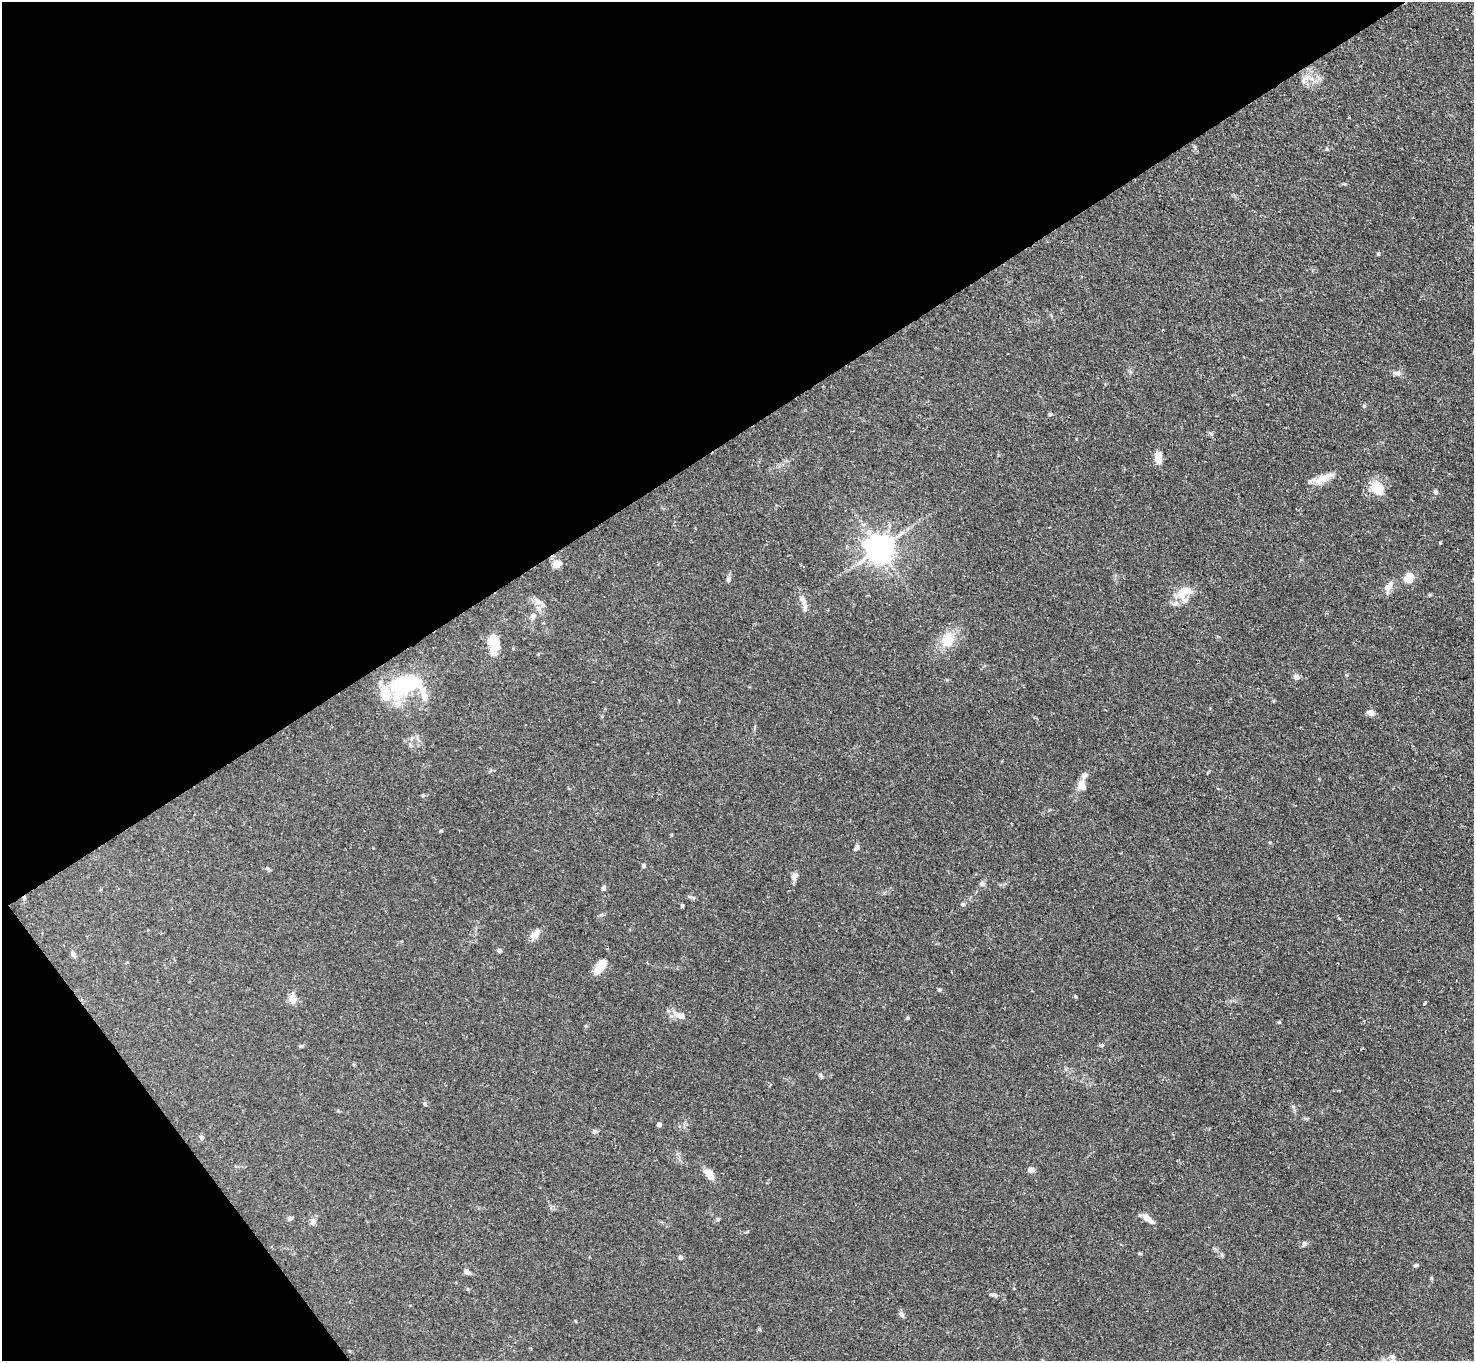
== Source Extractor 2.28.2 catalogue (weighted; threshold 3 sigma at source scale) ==
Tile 5 of 4 x 4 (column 1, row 2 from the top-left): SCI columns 1-1472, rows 3017-4375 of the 5896 x 5890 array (HDU 1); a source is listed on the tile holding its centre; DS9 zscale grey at full resolution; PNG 1476 x 1363 px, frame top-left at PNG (2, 2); no overlay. Shown black and unused: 36% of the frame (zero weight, under 2 of 3 exposures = <1% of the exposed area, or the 3 px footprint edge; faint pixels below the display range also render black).
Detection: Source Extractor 2.28.2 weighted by HDU 2 'WHT'; one run over the whole footprint, this tile lists its part. Background 0.109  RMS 0.0058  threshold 0.0261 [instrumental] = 3 sigma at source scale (4.5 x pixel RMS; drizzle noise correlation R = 1.50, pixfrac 1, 0.05/0.05 arcsec/px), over >= 5 px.
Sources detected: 73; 1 inside a brighter object's white glare — not listed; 5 inside a brighter listed object's ellipse — not listed separately; the other 67 listed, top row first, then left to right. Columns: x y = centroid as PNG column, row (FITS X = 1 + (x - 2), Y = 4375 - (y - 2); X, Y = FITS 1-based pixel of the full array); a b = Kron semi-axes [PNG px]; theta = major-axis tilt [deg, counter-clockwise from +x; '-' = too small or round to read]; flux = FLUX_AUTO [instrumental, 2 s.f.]
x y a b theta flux
1305 78 13 4 28 2.5
1378 253 5 4 - 0.84
1397 373 11 6 -4 2.1
1364 406 5 5 - 0.85
1050 414 5 5 - 0.73
1211 434 7 4 -46 0.97
1158 457 12 7 -82 6.5
1323 478 27 9 26 7.7
1377 488 16 14 -36 12
1435 492 6 5 - 1.4
880 548 8 8 - 770
557 564 5 5 - 16
1409 578 5 5 - 27
728 579 7 5 88 1.3
1389 586 15 8 44 4.1
1184 592 22 13 36 12
802 599 14 7 -56 3.6
539 602 17 6 -26 3.1
533 616 7 6 - 2.5
948 640 21 17 56 12
493 644 16 9 -83 15
1296 677 8 7 - 1.9
403 685 33 28 17 40
1370 712 9 7 -1 2.6
1082 786 14 11 -82 4.1
423 795 6 4 18 0.69
857 847 8 5 61 1.3
643 865 5 5 - 0.96
267 868 6 5 - 0.93
794 876 11 8 65 2.4
982 884 7 6 - 1.7
603 888 7 5 73 1.3
690 897 8 4 -9 1.1
682 905 4 3 - 1.7
963 905 6 5 - 1.2
1339 918 5 3 - 0.61
535 934 17 8 40 3.9
499 950 5 5 - 1
73 954 8 5 -65 1.6
600 967 18 9 53 9.3
939 990 5 4 - 0.84
292 999 11 8 -55 4.3
1424 1003 4 3 - 1.4
680 1016 16 9 -22 4.6
908 1018 5 4 - 0.66
1279 1022 4 4 - 0.57
1102 1045 6 4 2 0.73
301 1046 6 4 43 0.76
821 1075 8 4 -68 0.89
425 1104 7 3 -45 0.65
659 1125 4 4 - 2.5
594 1132 7 6 - 1.2
202 1137 6 5 - 1.4
1031 1170 6 6 - 2.8
709 1174 13 7 -53 6.6
290 1218 7 5 26 1.2
1147 1218 17 6 -37 4.3
718 1219 5 5 - 0.8
313 1221 7 7 - 2.9
1304 1244 6 6 - 1.9
1139 1253 5 3 - 0.56
680 1257 5 5 - 1.4
1416 1265 7 4 15 1
467 1272 7 5 -44 2.1
991 1294 6 4 -1 0.83
901 1314 9 5 -53 1.9
759 1329 5 5 - 0.65
Unlisted compact peaks at least as high as the median listed source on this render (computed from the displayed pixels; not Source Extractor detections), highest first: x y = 1075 996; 1327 149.